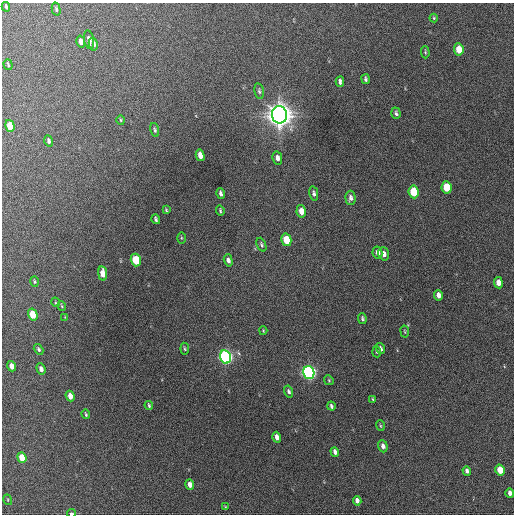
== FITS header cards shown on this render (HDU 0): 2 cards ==
NAXIS1  =                  512 / Axis length
NAXIS2  =                  512 / Axis length

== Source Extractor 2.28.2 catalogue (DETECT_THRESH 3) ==
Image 512 x 512 px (HDU 0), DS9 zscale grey, 1 PNG px = 1 image px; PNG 516 x 516 px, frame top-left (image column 1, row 512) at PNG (2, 3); each listed source drawn as its Kron ellipse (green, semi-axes under 4 px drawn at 4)
Background 631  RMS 18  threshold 53.3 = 3 sigma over >= 5 px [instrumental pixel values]
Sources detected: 75; all 75 listed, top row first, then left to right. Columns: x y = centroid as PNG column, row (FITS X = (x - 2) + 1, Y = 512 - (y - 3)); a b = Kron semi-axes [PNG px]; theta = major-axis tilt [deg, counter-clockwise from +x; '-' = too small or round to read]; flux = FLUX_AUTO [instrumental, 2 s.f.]
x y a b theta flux
6 7 4 3 - 1.7e+03
56 9 7 4 -76 2.0e+03
434 18 4 4 - 1.2e+03
89 40 9 5 -78 6.5e+03
81 42 6 4 -76 8.6e+03
93 44 6 4 -80 5.3e+03
459 49 6 4 -83 2.5e+04
425 52 6 3 -89 1.5e+03
8 65 5 3 - 1.6e+03
366 79 5 3 - 2.3e+03
340 82 5 4 - 3.7e+03
259 91 8 4 -79 2.7e+03
396 113 6 4 -71 2.7e+03
279 115 8 7 - 1.8e+06
121 120 5 3 - 1.1e+03
10 126 6 4 -74 2.6e+04
155 130 7 4 -73 1.9e+03
49 141 5 4 - 2.8e+03
200 155 6 4 -76 9.9e+03
277 158 6 5 - 5.6e+03
447 187 6 5 - 3.6e+04
414 192 6 5 - 5.0e+04
221 193 5 3 - 3.3e+03
314 194 7 4 -78 3.4e+03
350 198 7 5 -87 4.4e+03
166 210 4 3 - 1.4e+03
220 211 5 3 - 1.6e+03
301 211 6 4 -79 1.3e+04
156 219 5 3 - 2.3e+03
181 238 5 3 - 1.2e+03
286 240 6 5 - 3.9e+04
261 245 7 4 -67 2.4e+03
377 253 6 5 - 5.7e+03
384 254 7 5 -71 6.5e+03
136 260 6 5 - 5.5e+04
228 260 6 4 -73 4.1e+03
103 273 7 4 -81 1.7e+04
34 282 5 4 - 1.5e+03
498 283 6 4 -81 1.1e+04
438 295 5 4 - 6.7e+03
55 302 5 3 - 1.0e+03
62 306 5 3 - 1.3e+03
33 314 6 4 -73 3.0e+04
65 317 4 4 - 1.0e+03
362 319 5 3 - 2.1e+03
263 331 4 3 - 1.2e+03
405 331 6 3 -81 1.2e+03
39 349 6 4 -58 2.3e+03
185 349 6 4 -83 1.6e+03
380 349 6 4 -74 3.4e+03
377 352 5 3 - 1.5e+03
225 357 6 5 - 4.2e+05
12 366 5 4 - 9.6e+03
41 369 6 4 -70 5.5e+03
309 372 6 5 - 4.9e+05
329 380 5 4 - 1.5e+03
289 391 6 4 -74 2.7e+03
70 396 5 4 - 1.1e+04
373 399 4 4 - 1.5e+03
149 405 4 3 - 1.9e+03
331 406 4 3 - 2.6e+03
86 414 5 3 - 1.5e+03
380 426 5 3 - 1.4e+03
277 437 5 4 - 5.9e+03
383 446 6 4 -71 4.4e+03
335 452 5 4 - 4.7e+03
22 457 5 4 - 2.3e+04
500 470 5 4 - 2.8e+04
467 471 5 3 - 3.8e+03
190 485 5 4 - 9.1e+03
510 493 5 4 - 6.1e+03
8 500 5 3 - 1.1e+03
357 501 5 4 - 5.1e+03
225 507 3 2 - 1.1e+03
72 513 4 3 - 3.4e+03
At the frame edge (FLAGS 8, measured only in part): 1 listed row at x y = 72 513